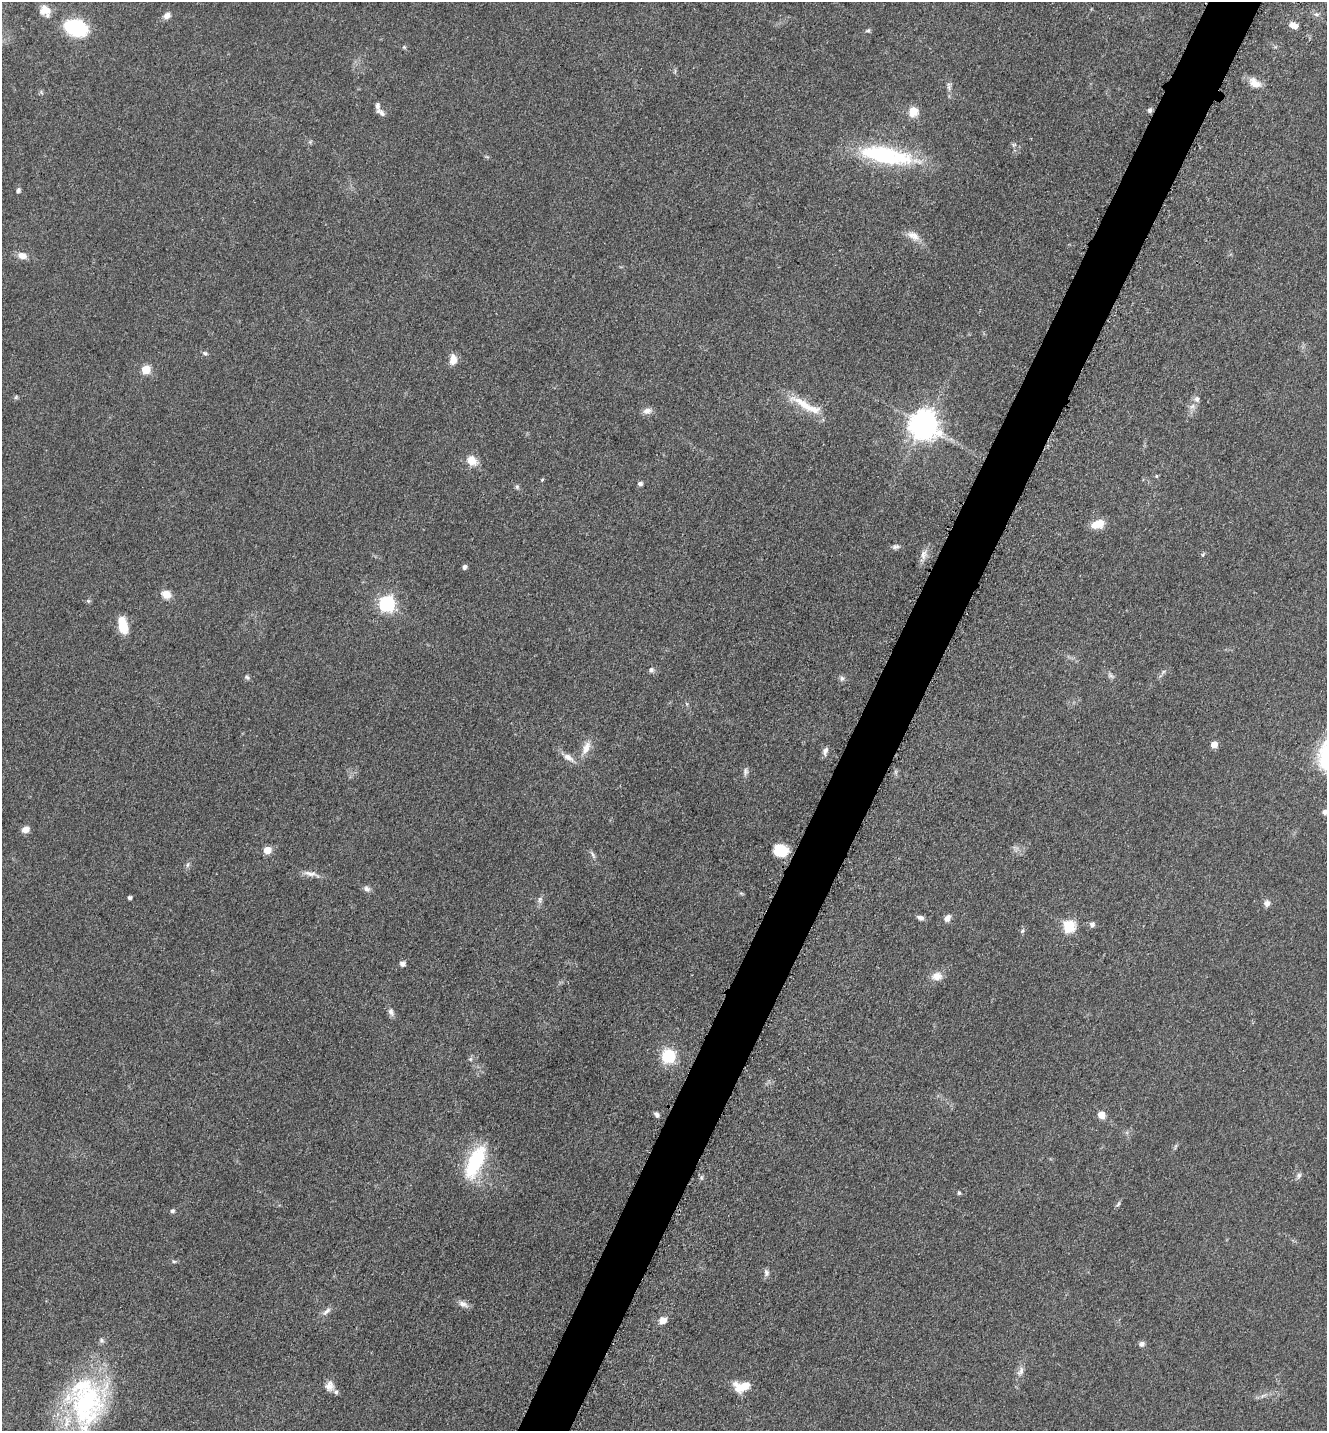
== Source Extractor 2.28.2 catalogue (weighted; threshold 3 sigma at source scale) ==
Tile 10 of 4 x 4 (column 2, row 3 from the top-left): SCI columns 1624-2948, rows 1471-2899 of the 5806 x 5775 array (HDU 1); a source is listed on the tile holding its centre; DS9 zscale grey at full resolution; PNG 1329 x 1433 px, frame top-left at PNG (2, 2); no overlay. Shown black and unused: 4% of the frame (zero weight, under 3 of 5 exposures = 4% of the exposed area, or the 3 px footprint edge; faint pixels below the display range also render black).
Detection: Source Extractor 2.28.2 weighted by HDU 2 'WHT'; one run over the whole footprint, this tile lists its part. Background 0.0634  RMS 0.006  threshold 0.027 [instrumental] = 3 sigma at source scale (4.5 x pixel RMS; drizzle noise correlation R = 1.50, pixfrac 1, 0.05/0.05 arcsec/px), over >= 5 px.
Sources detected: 98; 3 inside a brighter listed object's ellipse — not listed separately; the other 95 listed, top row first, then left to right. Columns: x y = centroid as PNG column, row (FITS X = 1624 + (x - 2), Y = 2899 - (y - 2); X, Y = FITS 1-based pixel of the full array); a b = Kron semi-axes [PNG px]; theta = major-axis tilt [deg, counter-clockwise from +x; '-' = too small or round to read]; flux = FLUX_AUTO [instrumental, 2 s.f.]
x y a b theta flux
45 10 14 11 -54 7.4
1316 14 7 4 -19 1.2
167 16 8 6 39 3.8
1293 25 10 7 -26 4.6
76 28 18 12 -18 53
868 31 6 5 - 1
404 47 5 4 - 0.75
1255 83 18 11 -33 6.8
949 86 14 4 -85 2.3
377 106 10 6 90 2.5
1150 110 6 5 - 1.4
913 112 11 10 - 7.8
310 142 6 4 44 0.91
1014 145 7 5 29 1.1
886 155 68 19 -10 64
487 157 6 4 -19 0.76
18 190 6 5 - 1.4
913 236 19 10 -28 6.2
22 256 11 8 -15 5.2
205 353 7 5 -18 1.4
453 359 13 8 88 5.7
146 369 5 5 - 21
16 397 6 4 46 0.86
1197 399 9 7 -75 2.3
806 405 53 10 -28 16
1192 406 8 6 22 2.4
647 411 12 8 10 3.3
924 425 9 9 - 880
472 460 14 11 -47 7.2
1156 476 5 5 - 0.71
542 480 5 4 - 0.72
640 484 5 5 - 1.7
517 487 6 5 - 1.2
1098 524 13 8 18 12
896 547 11 6 7 2
924 555 15 9 73 4.4
1203 555 6 4 44 0.8
464 567 5 5 - 2.1
166 594 10 9 - 6.5
88 601 6 5 - 0.96
387 604 7 6 - 150
123 625 16 8 -77 15
651 670 7 6 - 1.7
1163 672 6 4 19 1
1111 676 10 6 -36 1.9
247 677 9 5 -32 1.2
842 678 8 7 - 1.7
1214 745 5 5 - 8.7
586 748 19 10 66 6.7
825 751 11 7 69 2.5
568 757 18 8 -33 4.8
745 772 11 6 82 2
1325 812 7 6 - 2.1
25 829 9 7 23 4.2
267 850 5 5 - 14
781 850 12 10 -10 20
593 855 13 4 -59 1.8
188 865 8 4 81 1.4
311 874 26 6 -15 4.3
367 889 9 7 -41 2.3
741 893 6 4 -19 0.83
130 898 4 4 - 1.6
540 900 11 6 83 2.1
1267 903 8 8 - 3
920 918 10 6 -21 2.1
947 918 8 6 51 3.7
1092 924 7 6 - 2.1
1069 927 6 6 - 62
1022 931 7 5 50 1.2
402 964 6 5 - 2.3
937 976 15 10 8 5.6
391 1012 10 7 -70 2.6
668 1056 12 12 - 24
470 1059 6 5 - 1.1
656 1114 7 4 -57 1.8
1101 1115 7 6 - 7.6
1175 1146 9 3 69 0.95
475 1162 42 16 65 41
1299 1176 9 6 66 1.7
701 1178 6 4 -89 1
959 1193 5 4 - 0.88
1118 1204 9 4 55 1.2
172 1211 6 5 - 1.3
173 1261 7 4 -7 1.1
766 1273 9 7 -85 2.2
463 1304 14 8 -24 3.3
326 1311 15 6 40 2.9
663 1320 10 8 51 4.5
101 1340 8 7 - 1.6
1142 1344 8 7 - 1.9
1020 1371 15 7 62 3.4
329 1386 13 11 -88 4.6
742 1386 17 10 6 13
1263 1396 11 4 32 1.7
86 1404 64 49 72 110
Isophote crosses this tile's border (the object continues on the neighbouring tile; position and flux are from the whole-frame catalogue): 2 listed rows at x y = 1325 812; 86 1404